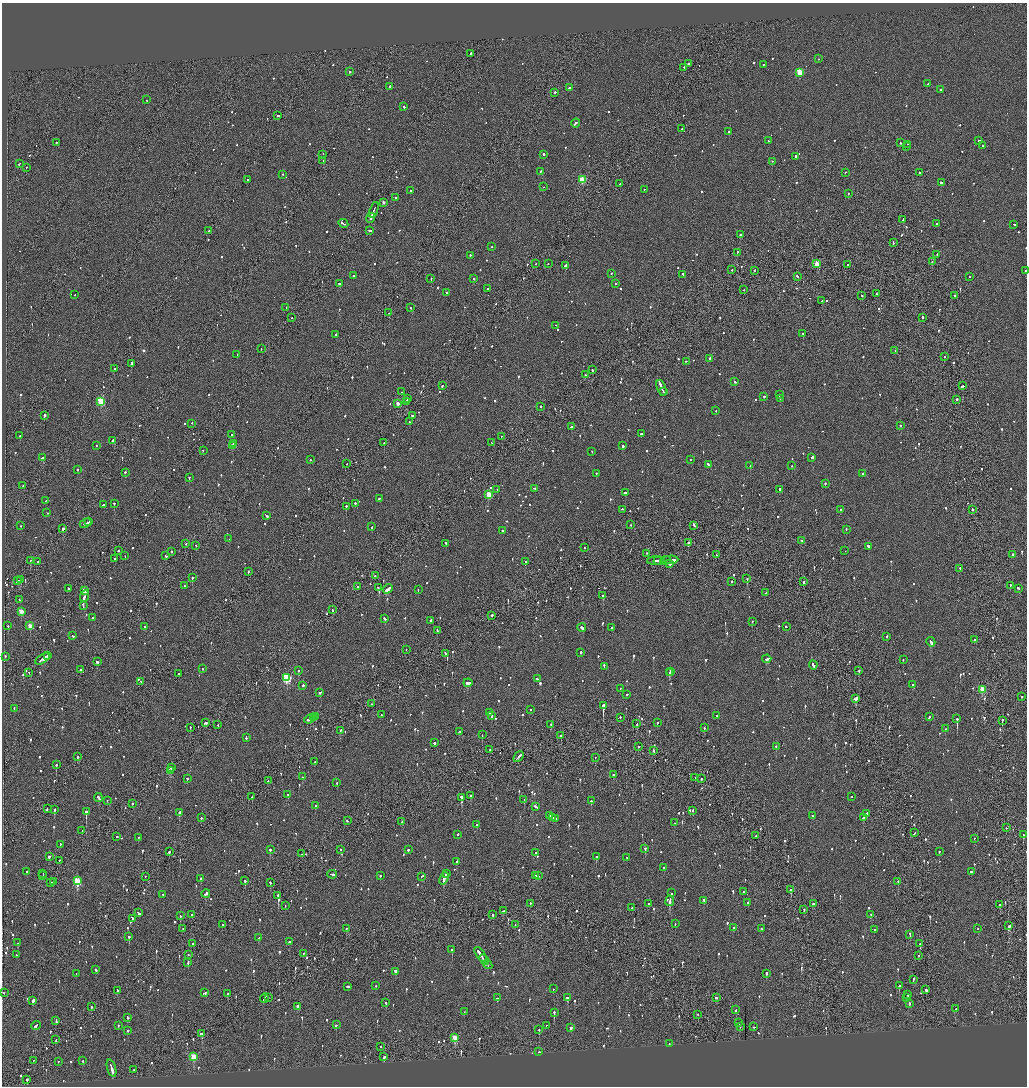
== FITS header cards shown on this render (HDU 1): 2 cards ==
NAXIS1  =                 2050
NAXIS2  =                 2168

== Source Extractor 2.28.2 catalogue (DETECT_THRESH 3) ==
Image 2050 x 2168 px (HDU 1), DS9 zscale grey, zoomed out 1/2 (1 PNG px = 2 x 2 image px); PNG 1029 x 1088 px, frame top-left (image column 2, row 2167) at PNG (2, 3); each listed source drawn as its Kron ellipse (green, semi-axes under 4 px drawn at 4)
Background -0.108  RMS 0.11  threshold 0.315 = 3 sigma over >= 5 px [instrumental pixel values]
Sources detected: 1355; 58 cannot appear on this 1/2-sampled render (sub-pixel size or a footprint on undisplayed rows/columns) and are neither listed nor drawn; of the other 1297, the 500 brightest by FLUX_AUTO listed and drawn (797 fainter detections omitted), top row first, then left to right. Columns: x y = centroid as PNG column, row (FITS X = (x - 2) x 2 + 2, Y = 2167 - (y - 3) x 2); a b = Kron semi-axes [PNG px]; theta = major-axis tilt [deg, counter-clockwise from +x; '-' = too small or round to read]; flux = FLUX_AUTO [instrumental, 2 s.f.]
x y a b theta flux
470 53 2 2 - 1700
819 59 2 2 - 110
688 64 2 2 - 1100
763 65 2 2 - 120
684 67 2 1 - 120
350 72 2 2 - 220
799 72 3 3 - 830
928 84 3 2 - 140
390 86 2 2 - 430
569 88 2 2 - 140
940 90 2 2 - 190
555 92 2 2 - 470
146 100 2 2 - 180
404 107 2 2 - 570
278 116 2 2 - 520
575 123 4 2 - 390
682 129 2 2 - 120
729 132 2 2 - 1600
979 140 2 2 - 110
768 141 2 2 - 150
56 143 2 2 - 490
901 143 3 2 - 180
907 144 2 1 - 110
983 146 2 2 - 130
907 147 2 1 - 120
323 154 2 1 - 300
543 154 2 2 - 500
796 156 3 2 - 140
323 161 2 1 - 320
772 161 2 2 - 100
19 163 3 2 - 240
26 167 2 1 - 130
541 171 3 2 - 470
845 172 2 2 - 140
919 173 2 2 - 480
283 174 2 2 - 140
248 180 2 2 - 130
582 180 3 3 - 900
941 183 2 2 - 310
620 184 2 1 - 230
544 187 2 2 - 210
644 189 2 2 - 120
410 191 2 2 - 120
848 193 2 1 - 160
396 197 2 2 - 100
383 202 2 2 - 120
374 210 8 1 69 700
371 218 5 2 - 440
903 219 3 2 - 270
343 223 5 2 - 390
936 224 2 2 - 130
1014 224 3 2 - 230
369 230 3 2 - 290
209 231 2 2 - 240
740 234 2 2 - 300
893 242 3 1 - 190
492 247 2 2 - 130
737 252 2 2 - 120
937 254 2 2 - 120
470 255 2 2 - 240
932 261 2 1 - 280
536 263 2 1 - 250
817 263 3 2 - 420
548 264 2 2 - 100
847 265 2 1 - 140
566 266 3 2 - 700
732 270 2 2 - 96
755 270 2 1 - 150
1026 271 2 1 - 290
611 273 2 2 - 120
682 274 3 2 - 160
353 275 2 2 - 200
798 276 3 2 - 150
970 276 2 1 - 400
474 278 2 2 - 130
431 279 2 2 - 130
616 283 2 2 - 110
339 284 3 2 - 200
488 289 2 2 - 220
744 289 2 1 - 130
447 292 2 2 - 110
876 294 3 2 - 180
75 295 2 1 - 120
862 295 2 2 - 120
955 295 2 2 - 200
822 301 2 2 - 110
286 308 2 1 - 150
410 308 2 2 - 270
389 313 2 2 - 150
922 317 2 2 - 310
292 318 2 1 - 130
556 325 2 2 - 95
336 334 2 2 - 260
803 334 2 2 - 300
261 349 2 1 - 160
895 350 2 1 - 170
237 354 2 2 - 140
944 357 2 2 - 330
709 358 2 2 - 120
686 361 2 2 - 130
132 363 2 2 - 1300
114 368 2 1 - 170
592 370 2 1 - 200
585 375 2 2 - 380
735 382 2 2 - 120
442 386 3 2 - 130
963 386 2 2 - 110
661 388 8 2 -67 660
663 391 3 2 - 260
401 392 2 1 - 140
779 395 2 2 - 140
764 396 2 2 - 140
407 398 2 1 - 250
780 399 2 2 - 280
957 399 2 2 - 310
101 401 3 3 - 1200
406 402 3 2 - 180
398 403 3 2 - 210
540 406 2 2 - 140
716 411 2 2 - 180
412 415 3 2 - 430
44 416 3 2 - 780
409 422 3 2 - 140
192 423 2 2 - 150
901 425 2 1 - 180
572 427 3 2 - 140
641 434 2 2 - 280
231 435 2 2 - 180
20 436 2 2 - 180
502 436 2 1 - 200
113 440 3 2 - 480
384 443 2 2 - 120
492 443 2 1 - 170
233 444 3 2 - 230
96 445 2 2 - 97
233 446 2 2 - 200
622 446 3 2 - 350
203 450 2 2 - 120
592 451 2 2 - 160
812 457 3 2 - 200
42 458 3 2 - 300
310 460 2 2 - 230
690 460 2 2 - 120
347 463 2 1 - 150
708 464 4 2 - 330
750 466 2 2 - 260
791 466 2 1 - 110
77 470 2 2 - 220
125 472 2 2 - 310
862 473 2 2 - 99
596 474 2 2 - 120
189 477 2 2 - 500
825 483 2 2 - 110
23 485 2 2 - 120
534 488 3 2 - 140
497 489 2 2 - 100
780 489 2 2 - 180
625 492 2 2 - 550
489 495 3 3 - 560
379 499 2 2 - 120
46 500 2 2 - 120
114 503 2 2 - 280
355 503 2 2 - 150
103 505 3 2 - 670
346 506 2 2 - 310
623 509 3 2 - 150
841 509 2 2 - 100
972 509 2 2 - 130
47 513 2 2 - 130
266 515 4 2 - 220
89 522 2 1 - 140
85 523 6 2 26 340
631 525 2 2 - 170
694 525 4 2 - 230
21 526 2 1 - 110
372 527 2 2 - 300
63 528 2 2 - 610
846 529 2 2 - 120
502 531 2 2 - 120
229 539 2 2 - 100
802 540 2 2 - 800
446 543 2 2 - 160
688 543 2 2 - 170
186 544 2 1 - 190
196 545 2 2 - 160
868 546 3 2 - 450
584 548 2 2 - 120
118 550 2 2 - 460
845 551 2 2 - 110
172 552 2 2 - 150
647 553 2 2 - 98
1013 554 2 2 - 110
716 555 2 1 - 190
125 556 2 1 - 130
166 556 3 2 - 160
115 558 2 2 - 130
30 560 2 2 - 160
655 560 7 2 3 390
659 560 5 1 - 390
666 560 5 2 - 510
670 560 8 2 3 770
38 562 2 1 - 150
525 562 2 2 - 150
669 564 3 2 - 150
960 568 2 2 - 200
248 571 2 2 - 160
375 576 2 2 - 130
192 577 2 2 - 1600
747 578 2 1 - 220
21 579 2 2 - 550
18 581 4 2 - 250
732 581 2 2 - 110
803 581 2 2 - 190
1010 585 2 2 - 110
184 586 2 2 - 110
357 586 2 1 - 140
69 588 2 2 - 150
378 588 2 2 - 370
1018 588 3 2 - 170
388 589 5 2 - 740
418 590 2 2 - 180
85 591 3 2 - 300
766 593 2 1 - 130
603 595 2 2 - 390
84 596 6 2 66 510
19 600 2 2 - 97
83 606 4 2 - 210
333 610 2 2 - 110
21 611 3 3 - 310
492 615 2 2 - 330
92 618 2 1 - 110
385 618 3 2 - 190
430 620 2 2 - 250
752 621 2 2 - 110
8 626 2 2 - 150
30 626 3 3 - 390
144 627 2 2 - 230
786 627 2 2 - 170
582 628 4 2 - 450
612 628 2 2 - 560
437 630 3 2 - 120
73 636 3 2 - 130
887 636 2 2 - 98
974 640 2 2 - 120
931 642 5 2 - 680
406 649 2 1 - 98
581 652 2 2 - 270
446 653 3 2 - 170
5 656 3 2 - 160
47 656 2 2 - 120
42 659 8 2 32 650
767 659 4 2 - 300
903 659 2 2 - 170
97 662 3 2 - 270
813 665 4 2 - 510
604 666 3 2 - 330
202 669 2 2 - 110
80 670 2 2 - 110
298 670 2 2 - 98
859 670 2 2 - 170
670 671 2 2 - 210
29 673 2 1 - 110
178 673 2 1 - 130
669 673 2 2 - 270
287 678 4 3 - 1700
537 679 2 2 - 130
141 681 3 2 - 170
468 683 4 2 - 440
303 685 2 2 - 530
912 685 2 2 - 190
620 689 2 1 - 110
982 689 3 3 - 610
320 692 3 2 - 370
627 694 2 2 - 120
1022 697 2 2 - 220
856 698 3 2 - 1400
371 704 2 1 - 100
603 705 3 2 - 7300
14 709 3 2 - 110
530 709 2 2 - 190
489 713 2 2 - 120
381 715 2 1 - 140
717 715 2 2 - 110
315 716 2 2 - 140
492 716 2 2 - 240
930 716 2 2 - 250
313 717 3 2 - 180
620 717 2 2 - 210
309 719 5 2 - 340
957 719 2 2 - 1700
1002 720 3 1 - 210
205 723 3 2 - 150
657 723 2 2 - 340
551 724 2 2 - 200
637 724 2 2 - 120
218 725 2 2 - 140
190 727 2 1 - 310
704 728 2 2 - 210
945 729 2 1 - 110
340 730 2 2 - 110
459 732 2 2 - 170
482 735 2 1 - 210
561 735 2 2 - 410
246 737 2 2 - 130
435 743 2 2 - 1000
638 746 2 2 - 620
776 746 2 2 - 160
490 750 2 2 - 220
654 750 3 2 - 250
77 757 2 2 - 150
518 757 6 2 48 340
595 757 2 1 - 170
315 762 2 2 - 110
56 765 2 2 - 280
171 768 3 2 - 170
170 770 4 2 - 320
613 774 2 2 - 99
303 777 2 2 - 120
695 777 2 1 - 110
187 778 2 2 - 110
701 779 2 2 - 130
268 781 2 2 - 260
337 783 2 2 - 130
288 794 2 2 - 160
470 795 2 2 - 230
852 796 2 2 - 100
252 797 3 2 - 420
462 797 3 2 - 1200
98 798 4 2 - 570
107 800 2 2 - 120
524 800 2 2 - 270
591 801 2 2 - 270
132 803 2 2 - 430
315 805 2 2 - 110
536 807 4 2 - 290
47 809 3 1 - 190
54 809 2 2 - 580
693 810 2 2 - 120
86 812 2 2 - 2100
179 812 2 2 - 490
867 813 3 2 - 260
550 816 3 2 - 180
813 816 3 2 - 180
552 817 3 2 - 330
201 818 2 2 - 200
863 818 2 2 - 740
555 819 2 2 - 200
347 821 2 2 - 240
402 821 3 2 - 330
674 823 2 2 - 120
477 824 2 2 - 120
1006 828 2 2 - 120
82 831 2 2 - 150
915 833 4 1 - 250
457 834 2 2 - 590
1023 835 2 2 - 310
755 836 2 1 - 670
117 837 2 2 - 110
138 837 2 2 - 130
974 838 2 2 - 140
60 844 2 2 - 110
645 848 2 2 - 420
270 849 2 2 - 260
340 849 2 1 - 310
408 850 2 2 - 370
939 851 2 2 - 140
169 852 2 2 - 900
535 853 2 2 - 100
301 854 2 1 - 110
49 856 2 2 - 5400
596 857 2 2 - 320
626 857 2 2 - 100
59 860 2 1 - 330
457 861 3 2 - 270
664 867 2 2 - 110
26 871 2 2 - 200
971 872 3 2 - 160
43 873 2 1 - 220
332 874 5 2 - 360
446 874 3 2 - 240
43 875 2 1 - 230
380 875 2 2 - 230
145 876 2 2 - 140
422 876 3 2 - 160
536 876 2 2 - 98
539 876 2 2 - 150
201 878 2 2 - 280
444 878 6 2 68 610
77 881 3 3 - 1100
245 881 2 2 - 160
898 881 2 1 - 140
51 882 2 2 - 290
53 882 2 2 - 97
270 882 3 2 - 170
791 889 2 2 - 1200
744 892 2 2 - 330
672 893 2 2 - 530
163 894 2 2 - 110
206 894 4 2 - 2000
278 895 2 1 - 740
704 900 2 2 - 350
670 901 5 2 - 1200
530 903 2 2 - 140
649 903 2 2 - 120
748 903 2 2 - 100
813 904 2 2 - 110
1000 905 2 2 - 110
285 906 2 1 - 99
632 908 2 2 - 170
804 909 2 2 - 100
503 911 3 2 - 120
138 913 3 2 - 370
191 914 2 2 - 160
871 914 2 2 - 130
493 915 2 2 - 130
180 916 2 2 - 96
132 918 3 2 - 260
675 924 2 2 - 150
222 925 2 2 - 150
515 925 2 1 - 110
1009 926 2 2 - 950
733 927 2 2 - 150
346 928 2 2 - 100
183 929 2 2 - 170
761 929 2 2 - 170
978 929 2 2 - 120
874 930 2 2 - 120
910 934 3 2 - 300
129 937 2 2 - 760
259 938 3 2 - 98
289 942 2 2 - 150
18 943 2 2 - 120
193 944 2 2 - 110
920 944 2 1 - 360
452 949 2 2 - 220
304 953 2 2 - 130
17 955 2 2 - 120
188 955 2 2 - 110
481 955 9 2 -54 820
918 956 2 2 - 120
484 960 5 1 - 450
188 963 3 2 - 320
488 964 5 2 - 490
96 970 3 2 - 160
395 971 3 2 - 300
766 973 3 2 - 250
76 974 2 2 - 190
913 979 3 2 - 230
376 986 2 2 - 120
899 986 2 2 - 280
348 987 3 2 - 180
553 989 2 2 - 110
117 990 3 2 - 200
926 990 3 2 - 190
4 993 2 1 - 99
205 993 3 2 - 250
227 993 3 2 - 140
908 994 3 2 - 110
268 997 2 2 - 170
716 997 3 2 - 130
264 998 5 2 - 410
497 998 3 2 - 160
567 998 2 2 - 830
907 998 2 2 - 150
33 1001 3 2 - 600
386 1002 2 2 - 130
909 1003 2 2 - 130
298 1006 3 3 - 100
91 1007 2 2 - 100
956 1009 2 2 - 96
736 1010 3 2 - 150
464 1012 2 1 - 97
554 1012 2 2 - 400
698 1014 2 2 - 120
128 1017 2 2 - 290
56 1020 3 2 - 440
739 1022 2 1 - 250
36 1025 5 2 - 250
118 1025 2 2 - 190
336 1025 2 2 - 120
546 1026 2 1 - 120
571 1027 2 2 - 130
740 1027 2 2 - 130
754 1027 2 2 - 130
128 1030 2 2 - 120
539 1030 2 2 - 300
202 1034 2 2 - 460
455 1038 3 3 - 540
56 1040 3 1 - 160
669 1044 2 2 - 130
380 1047 2 2 - 95
539 1051 2 2 - 840
194 1056 4 3 - 750
384 1057 3 2 - 200
33 1060 2 2 - 110
58 1061 2 1 - 98
82 1061 2 2 - 100
111 1068 9 2 -73 1700
134 1070 3 2 - 120
27 1079 2 2 - 330
At the frame edge (FLAGS 8, measured only in part): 1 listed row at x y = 1026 271
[797 fainter detections neither listed nor drawn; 58 sub-pixel or undisplayed-footprint detections neither listed nor drawn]